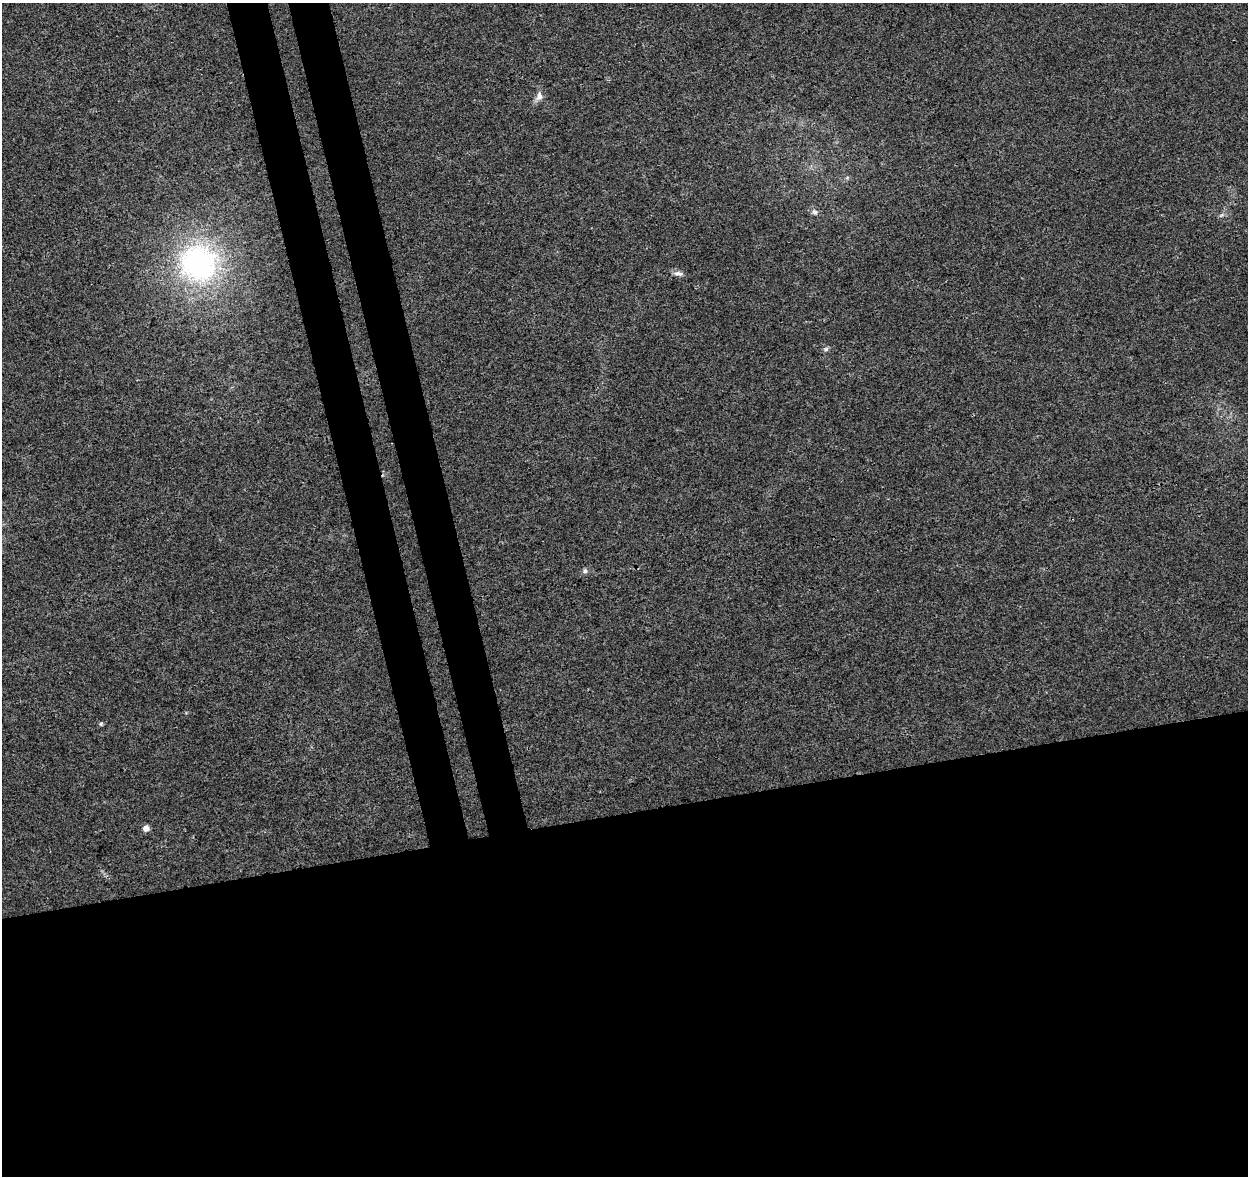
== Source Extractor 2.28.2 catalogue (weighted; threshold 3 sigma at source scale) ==
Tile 15 of 4 x 4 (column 3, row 4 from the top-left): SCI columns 2552-3797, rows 98-1271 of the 5100 x 4843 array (HDU 1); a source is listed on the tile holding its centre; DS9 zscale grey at full resolution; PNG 1250 x 1178 px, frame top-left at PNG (2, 3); no overlay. Shown black and unused: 36% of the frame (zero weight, under 3 of 4 exposures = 5% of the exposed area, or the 3 px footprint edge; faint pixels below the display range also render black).
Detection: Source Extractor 2.28.2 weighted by HDU 2 'WHT'; one run over the whole footprint, this tile lists its part. Background 0.0053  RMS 0.0027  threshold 0.012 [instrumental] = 3 sigma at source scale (4.5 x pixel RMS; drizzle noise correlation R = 1.50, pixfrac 1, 0.0396/0.0396 arcsec/px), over >= 5 px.
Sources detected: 9; all 9 listed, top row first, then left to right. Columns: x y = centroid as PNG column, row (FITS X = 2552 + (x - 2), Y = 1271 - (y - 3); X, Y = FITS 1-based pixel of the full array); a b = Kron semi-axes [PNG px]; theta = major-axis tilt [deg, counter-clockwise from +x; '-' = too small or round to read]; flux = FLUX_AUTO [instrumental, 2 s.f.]
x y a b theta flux
539 96 12 8 79 1.6
815 212 8 7 - 0.93
1221 215 7 4 34 0.51
198 263 43 41 -27 51
678 274 13 6 -6 1.1
826 349 6 6 - 0.55
585 571 7 6 - 0.67
101 724 5 4 - 0.37
146 828 4 4 - 3.3